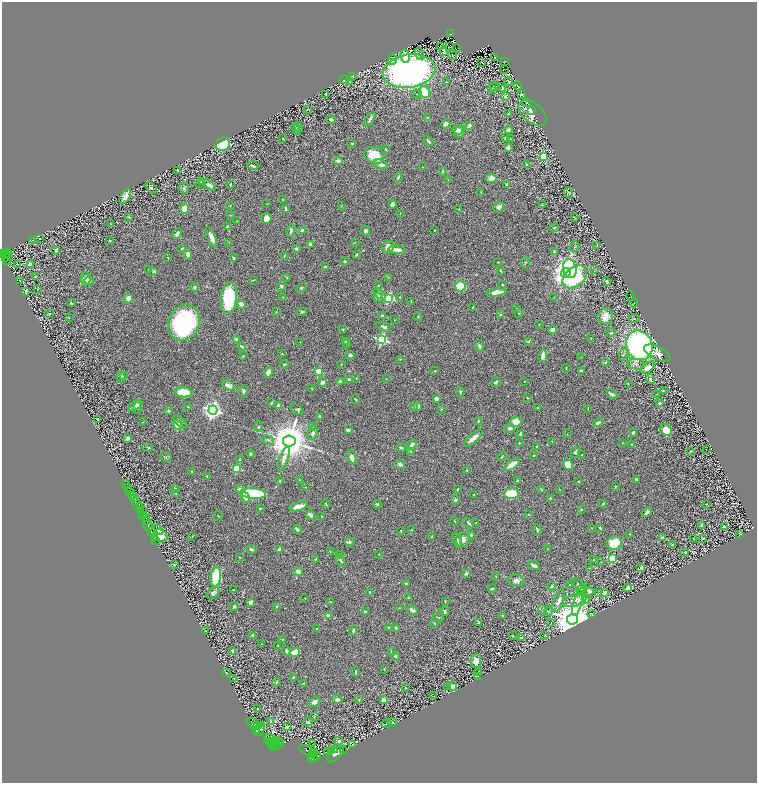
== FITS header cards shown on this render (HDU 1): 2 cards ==
NAXIS1  =                 1510
NAXIS2  =                 1562

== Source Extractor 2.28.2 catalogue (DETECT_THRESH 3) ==
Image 1510 x 1562 px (HDU 1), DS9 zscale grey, zoomed out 1/2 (1 PNG px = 2 x 2 image px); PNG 759 x 785 px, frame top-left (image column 2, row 1562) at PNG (2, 2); each listed source drawn as its Kron ellipse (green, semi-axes under 4 px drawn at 4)
Background 0.832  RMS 0.023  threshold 0.0681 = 3 sigma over >= 5 px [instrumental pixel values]
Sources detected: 602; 58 cannot appear on this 1/2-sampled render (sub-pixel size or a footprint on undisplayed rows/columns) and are neither listed nor drawn; of the other 544, the 500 brightest by FLUX_AUTO listed and drawn (44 fainter detections omitted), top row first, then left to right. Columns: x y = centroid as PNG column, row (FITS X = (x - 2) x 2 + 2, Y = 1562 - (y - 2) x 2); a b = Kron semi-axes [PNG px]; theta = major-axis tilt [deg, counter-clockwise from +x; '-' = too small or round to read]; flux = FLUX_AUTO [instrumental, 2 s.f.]
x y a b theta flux
451 34 2 1 - 16
440 47 2 1 - 1.5
450 47 2 2 - 1.7
456 49 2 1 - 1.6
444 51 3 2 - 35
419 54 6 4 -77 4
453 55 5 2 - 2.7
405 56 7 4 -81 47
494 57 2 1 - 1.5
392 59 5 3 - 6.7
504 61 2 2 - 2.1
482 63 2 1 - 28
504 69 2 1 - 2.7
409 71 26 16 10 1600
352 76 3 2 - 3.2
344 80 4 2 - 2.9
350 81 2 1 - 1.7
509 81 4 2 - 2.9
446 82 3 2 - 2.9
494 86 5 2 - 3.3
518 86 4 2 - 2.3
491 88 4 2 - 3.3
502 88 2 2 - 4.2
424 92 6 5 - 100
326 94 2 1 - 2.1
417 94 4 3 - 4.7
521 94 4 4 - 5
505 97 4 3 - 6.4
527 103 3 2 - 1.7
308 109 3 2 - 2.2
531 111 4 2 - 17
508 113 3 2 - 3.4
532 113 16 9 -41 67
427 118 3 2 - 2.1
331 119 4 3 - 14
370 119 8 3 60 14
446 124 5 3 - 37
469 125 3 3 - 20
299 127 5 3 - 5.1
296 129 6 3 -66 7.5
458 130 5 4 - 23
508 130 4 3 - 14
459 132 6 5 - 27
506 138 3 2 - 8.8
283 139 2 2 - 2.7
510 139 3 2 - 2.1
428 141 6 3 -51 9.6
352 143 3 3 - 4.5
223 144 7 6 - 170
508 148 3 3 - 12
386 149 4 2 - 3.4
374 155 10 8 -22 110
543 156 3 3 - 160
338 161 4 3 - 18
381 164 7 5 -18 23
526 164 4 3 - 3.7
253 166 5 2 - 6
422 167 2 2 - 1.9
178 170 4 3 - 11
442 172 4 2 - 3.1
398 177 5 3 - 9
491 178 6 4 -3 36
448 180 3 2 - 1.9
201 181 3 2 - 5.6
200 183 3 2 - 2.5
209 185 7 3 -36 13
230 185 3 2 - 3.8
507 185 3 3 - 13
151 188 6 2 -43 4.8
184 188 5 4 - 7.4
481 193 3 2 - 2.1
569 193 6 2 -69 3
125 197 8 4 59 31
283 199 2 2 - 1.7
267 204 3 2 - 1.7
393 204 4 4 - 19
542 204 3 2 - 1.8
230 206 2 2 - 2.1
341 206 4 1 - 1.8
499 207 6 4 42 14
185 208 5 4 - 56
285 209 4 2 - 6.6
459 209 3 2 - 2.4
400 213 2 2 - 1.7
230 215 2 2 - 1.8
129 217 4 3 - 2.8
574 217 4 2 - 2
266 218 5 5 - 25
237 221 3 2 - 1.4
111 224 2 2 - 3
227 227 3 3 - 5.4
554 228 5 3 - 3.8
434 230 2 1 - 2.2
291 231 6 3 81 7.4
302 231 4 3 - 19
365 231 5 4 - 8.4
177 234 5 2 - 12
211 237 11 4 -67 30
40 238 2 1 - 1.4
32 240 2 2 - 1.8
109 241 2 2 - 2.9
229 242 2 2 - 1.4
355 242 3 2 - 1.9
310 244 3 3 - 11
597 245 3 2 - 1.6
388 247 6 5 - 41
575 247 6 2 83 3.9
182 248 3 3 - 5
296 249 3 3 - 8.9
397 250 8 4 -5 22
56 251 4 3 - 8.8
554 252 3 3 - 6
3 254 2 2 - 51
6 254 3 2 - 190
8 254 5 3 - 87
188 254 5 3 - 15
357 254 3 2 - 4.6
284 256 4 2 - 3.4
5 258 4 2 - 20
168 258 3 3 - 2.6
233 258 3 2 - 5.2
6 261 2 1 - 11
344 261 4 3 - 4.4
498 262 2 2 - 3.6
525 263 6 3 80 4.7
17 264 2 2 - 6.9
30 264 4 3 - 39
326 267 4 3 - 6.9
149 269 3 2 - 2.2
570 269 9 6 -75 380
501 270 3 3 - 4.3
595 270 4 2 - 2.1
154 271 4 3 - 5
566 273 5 4 - 3700
35 277 3 2 - 5.3
287 277 3 2 - 2.3
388 277 4 2 - 2.2
575 277 14 9 40 390
85 279 7 5 84 25
20 280 3 2 - 2.2
253 280 4 2 - 3
89 281 4 3 - 11
607 282 4 3 - 4.5
502 285 3 2 - 3.3
281 286 5 4 - 6.2
378 286 3 2 - 4
460 286 5 5 - 130
194 287 4 3 - 6
302 288 5 4 - 6
37 289 2 2 - 1.8
25 291 3 2 - 2
496 292 10 4 7 38
378 293 5 4 - 8.8
631 296 5 1 - 1.8
283 297 3 2 - 2.8
378 297 5 4 - 12
400 297 3 2 - 2.1
554 297 2 2 - 2.1
128 298 5 5 - 21
229 298 16 8 85 240
389 298 4 3 - 400
411 301 3 2 - 2.3
71 303 4 3 - 7.1
634 303 4 2 - 2.8
241 304 4 3 - 44
472 308 2 2 - 3
517 309 2 2 - 7.3
276 312 3 2 - 3.2
302 312 5 3 - 6.8
50 313 3 2 - 2.9
518 313 3 2 - 1.8
382 315 4 3 - 8.2
500 315 2 2 - 23
605 316 8 7 - 36
69 317 2 2 - 2.6
418 317 4 3 - 3.6
634 319 5 2 - 3.5
394 320 2 1 - 2.4
184 323 19 15 65 610
539 324 2 2 - 2
384 327 8 3 -22 8.3
343 329 3 2 - 4.4
553 330 4 3 - 22
611 333 4 3 - 6.2
591 338 3 2 - 2.1
381 339 4 3 - 550
236 340 3 3 - 6.9
345 341 3 2 - 2.2
529 341 4 2 - 3.1
300 342 2 1 - 1.5
347 343 3 2 - 2.4
639 345 15 13 -68 1400
242 346 4 3 - 6
480 346 6 4 -75 8.6
657 353 14 6 -26 30
282 354 3 2 - 2.8
623 354 6 3 67 7.8
350 355 5 4 - 9.8
243 356 3 2 - 3.2
543 356 6 3 80 27
581 357 3 2 - 1.7
400 359 3 2 - 2.2
605 362 3 3 - 6.3
284 364 4 2 - 4.2
341 364 2 2 - 1.8
636 364 8 5 -7 12
566 368 4 2 - 2.1
648 368 8 4 39 48
319 371 3 2 - 130
435 371 2 2 - 4.6
581 371 3 3 - 13
268 372 5 4 - 33
124 376 3 2 - 2.5
121 377 5 3 - 5.8
356 378 2 2 - 2.9
349 379 2 2 - 14
386 379 2 2 - 1.5
650 379 5 3 - 10
524 381 2 2 - 2.3
322 382 4 4 - 16
340 382 3 3 - 16
496 382 5 3 - 10
628 384 2 2 - 2.4
229 385 7 4 -27 29
312 389 3 2 - 3.6
663 390 4 2 - 3.2
243 391 6 3 88 7.6
183 392 9 5 -6 120
460 392 5 2 - 4.6
612 394 6 2 -26 14
657 394 4 2 - 2.8
528 398 2 1 - 2.8
356 399 5 2 - 3.2
437 399 3 3 - 25
271 403 3 3 - 3.9
660 403 3 3 - 8.5
135 405 8 4 30 11
279 406 4 3 - 24
417 406 4 3 - 22
138 407 6 3 75 6.7
188 407 2 2 - 1.7
413 407 3 2 - 2.7
537 408 3 2 - 2.7
297 409 7 3 -35 4.5
442 409 3 2 - 2.8
588 409 2 1 - 1.4
213 410 4 4 - 1800
168 411 3 2 - 8.9
319 416 3 3 - 8.6
98 419 3 2 - 5.1
478 421 4 3 - 5.1
143 422 2 2 - 1.5
181 422 8 3 -42 7.8
516 422 6 5 - 60
598 422 5 3 - 16
178 425 5 4 - 52
312 426 2 2 - 4.7
258 427 5 2 - 4
510 428 5 4 - 13
348 430 2 2 - 32
666 430 6 5 - 61
633 432 3 3 - 12
313 433 7 5 69 9.9
521 434 3 3 - 18
567 434 3 2 - 1.7
127 438 4 3 - 15
473 438 12 4 42 27
268 440 6 3 -22 6.5
289 441 6 6 - 16000
552 442 2 2 - 1.4
519 443 4 3 - 3.6
622 443 2 2 - 2.1
632 444 2 2 - 5.6
412 445 5 4 - 18
537 446 3 2 - 5.4
148 447 5 2 - 2.9
401 448 5 3 - 5.9
706 449 2 1 - 1.5
411 451 4 2 - 3
691 451 3 2 - 2.2
575 452 6 3 75 8.5
251 454 4 3 - 5.2
534 455 2 2 - 4.1
582 455 2 2 - 12
502 456 5 2 - 3.4
166 457 6 3 -27 5.5
352 458 7 4 -74 28
240 459 4 3 - 3.9
284 459 13 4 71 25
400 464 5 4 - 11
512 465 9 4 36 53
568 465 6 4 -54 66
237 468 3 3 - 280
467 470 3 3 - 3.1
192 472 4 3 - 5.6
207 476 2 2 - 4.4
636 479 3 3 - 7.4
299 480 2 2 - 2
280 481 4 2 - 3.3
517 481 3 2 - 6.5
578 481 2 2 - 2.6
125 483 2 2 - 23
127 487 2 1 - 18
306 487 3 2 - 1.8
615 487 3 2 - 2.6
175 489 3 2 - 4.5
239 489 3 3 - 11
457 489 3 2 - 4.4
560 489 3 2 - 1.5
541 490 3 2 - 3.2
130 492 4 2 - 230
176 493 2 2 - 2.9
253 494 13 5 -6 340
511 494 7 5 3 200
473 495 3 2 - 3.7
132 496 3 2 - 87
245 497 6 4 -56 20
550 498 3 2 - 5.3
135 499 3 2 - 210
455 500 3 2 - 27
136 502 4 2 - 340
326 504 4 1 - 3.6
377 504 4 3 - 5.3
603 504 4 2 - 4.6
706 504 2 1 - 1.8
299 506 9 3 16 54
139 507 4 3 - 220
260 509 3 3 - 4.5
581 509 3 2 - 2.7
140 511 3 2 - 71
143 511 2 2 - 21
647 512 5 3 - 22
528 514 3 2 - 3.6
142 515 3 3 - 250
311 515 5 3 - 28
218 516 5 1 - 2
322 517 3 3 - 2.9
145 518 4 2 - 120
146 521 3 3 - 100
454 521 5 2 - 2.3
476 522 2 1 - 1.5
469 523 6 2 -46 8.4
702 525 3 3 - 9.9
148 526 5 2 - 430
724 527 4 3 - 16
592 528 3 2 - 1.5
600 528 3 2 - 4.1
297 529 4 3 - 17
537 529 5 2 - 5.9
158 530 6 3 -43 12
411 530 3 2 - 1.9
151 531 4 2 - 500
401 531 4 2 - 3.4
630 534 2 2 - 3.1
740 534 2 1 - 1.8
471 535 3 2 - 9
161 536 7 5 -47 42
192 536 4 2 - 2.6
432 536 3 3 - 3.1
154 538 2 1 - 18
663 538 2 2 - 67
693 539 2 2 - 2.3
703 539 4 3 - 3
156 540 2 1 - 2.2
457 540 7 3 -70 8.1
463 540 8 6 52 21
350 542 5 3 - 9.9
614 543 8 6 14 110
672 544 3 2 - 2.3
251 549 5 4 - 12
547 549 3 3 - 2.3
280 550 3 3 - 23
330 551 3 2 - 2
685 552 2 2 - 6.1
340 554 2 2 - 2.2
379 554 2 2 - 1.8
239 557 4 3 - 3
315 559 3 2 - 5.6
612 559 4 3 - 210
593 560 3 2 - 1.5
341 561 6 2 -53 5.2
601 562 2 2 - 1.7
174 565 4 3 - 3.3
534 565 6 3 -19 13
589 568 3 2 - 1.8
641 568 3 3 - 9.5
298 572 5 4 - 14
466 573 2 2 - 19
216 577 10 5 81 180
496 577 2 2 - 2.3
516 581 8 6 -6 18
406 584 2 2 - 15
570 585 2 2 - 3.2
579 585 8 4 -45 11
552 586 4 3 - 6.5
628 588 4 4 - 15
492 589 4 2 - 5.2
582 589 7 4 65 8.6
233 590 2 2 - 2.4
589 591 5 4 - 13
213 593 7 5 42 14
370 593 2 2 - 3.9
605 593 3 2 - 54
598 594 4 3 - 4
409 597 3 2 - 4
305 598 2 1 - 1.8
585 599 4 2 - 3.8
574 600 13 6 19 27
445 601 3 2 - 2.5
559 601 12 4 69 27
578 601 15 4 72 32
251 602 3 3 - 30
331 602 3 2 - 2.5
277 606 4 2 - 2.9
234 607 4 3 - 6.1
400 608 3 2 - 2.4
412 610 5 3 - 15
542 610 5 1 - 2.8
366 611 4 2 - 7
444 611 5 2 - 6.8
549 611 4 3 - 5.1
591 613 3 3 - 3.9
503 615 3 2 - 4.5
329 616 4 3 - 19
438 617 6 2 -29 3
573 619 5 5 - 18000
435 623 3 2 - 2.3
479 623 4 3 - 4.6
551 623 4 1 - 2.1
395 627 4 3 - 5
388 628 4 2 - 2.7
317 629 3 2 - 2.8
205 631 3 2 - 2
353 631 5 2 - 6.5
252 635 3 2 - 5.7
545 635 2 2 - 2
513 636 4 2 - 2.6
521 638 3 3 - 6.4
282 639 2 2 - 1.9
261 644 2 2 - 1.6
278 645 3 2 - 2.5
233 651 4 3 - 18
286 651 5 3 - 12
295 652 5 4 - 68
391 652 4 2 - 3.7
395 656 3 3 - 9.4
476 661 7 5 85 46
384 669 2 2 - 1.9
356 672 4 2 - 5.2
478 672 3 1 - 1.9
227 673 2 1 - 2.1
478 676 2 1 - 2
293 677 4 2 - 5.3
234 679 3 1 - 1.8
276 682 4 3 - 4.2
304 683 2 2 - 3.9
447 686 3 2 - 2
453 687 5 4 - 24
405 688 3 3 - 2.5
434 696 2 2 - 2.3
337 699 5 4 - 10
359 700 3 3 - 3.7
384 700 4 3 - 25
314 702 7 4 32 14
258 709 2 2 - 14
314 717 3 2 - 1.6
271 722 4 2 - 4
308 722 5 4 - 7.3
392 722 4 3 - 10
253 723 7 3 -19 700
386 724 5 1 - 2.3
257 725 2 2 - 180
255 726 3 3 - 580
287 727 3 2 - 9.9
260 729 7 5 69 1300
257 731 2 2 - 220
269 739 5 3 - 370
276 740 3 2 - 190
270 741 3 2 - 150
274 741 2 2 - 180
339 741 3 2 - 9.9
272 742 2 2 - 75
276 743 7 3 23 490
280 743 4 2 - 59
313 744 3 1 - 2.3
353 744 3 2 - 1.5
272 745 2 1 - 97
274 746 5 3 - 540
277 746 3 2 - 260
307 750 9 3 -23 540
334 750 4 2 - 630
327 751 2 1 - 2.4
331 751 3 2 - 460
343 751 2 1 - 240
314 752 3 2 - 150
312 753 4 2 - 360
336 754 10 5 44 1800
316 755 5 3 - 340
313 757 5 3 - 140
312 759 3 2 - 130
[44 fainter detections neither listed nor drawn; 58 sub-pixel or undisplayed-footprint detections neither listed nor drawn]